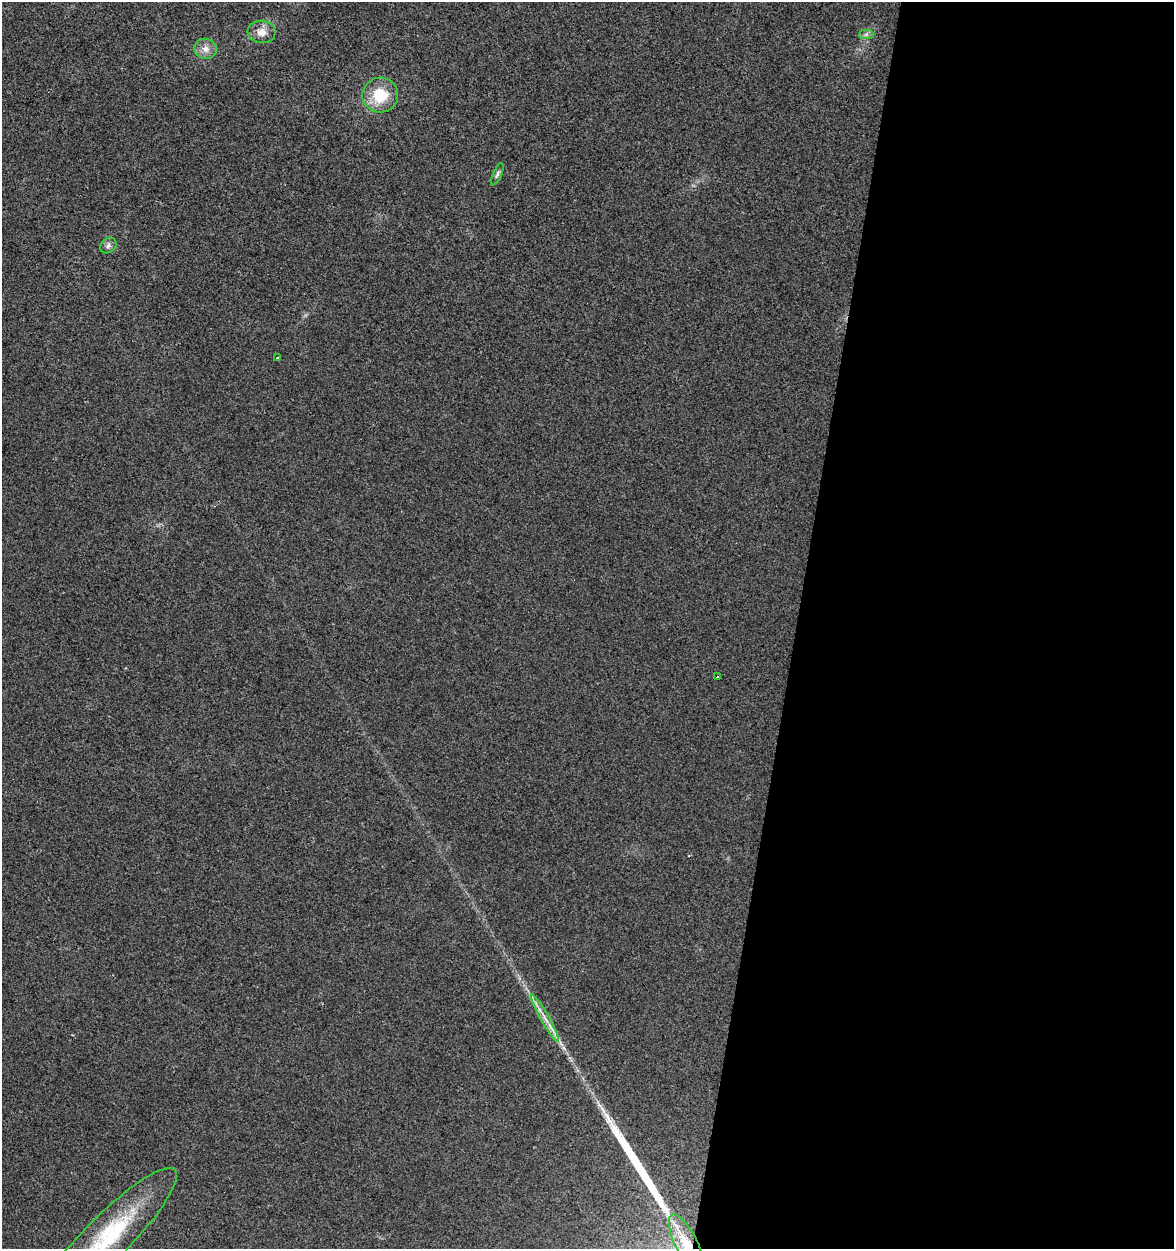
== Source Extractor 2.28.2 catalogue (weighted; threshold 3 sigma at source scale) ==
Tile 12 of 4 x 4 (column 4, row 3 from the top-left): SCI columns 3799-4970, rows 1248-2494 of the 5193 x 4995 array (HDU 1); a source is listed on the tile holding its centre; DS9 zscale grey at full resolution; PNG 1176 x 1251 px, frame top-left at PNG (2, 2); each listed source drawn as its Kron ellipse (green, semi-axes under 4 px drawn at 4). Shown black and unused: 32% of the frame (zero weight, under 2 of 3 exposures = <1% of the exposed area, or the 3 px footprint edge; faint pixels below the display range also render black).
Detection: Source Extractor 2.28.2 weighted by HDU 2 'WHT'; one run over the whole footprint, this tile lists its part. Background 0.017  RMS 0.0078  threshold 0.035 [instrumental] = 3 sigma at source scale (4.5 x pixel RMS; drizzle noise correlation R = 1.50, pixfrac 1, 0.0396/0.0396 arcsec/px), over >= 5 px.
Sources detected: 12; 1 long thin detection or spike segment (spike, bleed or trail) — neither listed nor drawn; the other 11 listed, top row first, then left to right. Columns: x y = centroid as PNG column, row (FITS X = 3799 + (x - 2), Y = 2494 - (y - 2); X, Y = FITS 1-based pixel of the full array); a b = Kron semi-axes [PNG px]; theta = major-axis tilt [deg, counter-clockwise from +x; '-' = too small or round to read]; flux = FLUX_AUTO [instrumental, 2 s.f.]
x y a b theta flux
262 32 14 11 -6 7.6
866 34 7 4 1 2.1
206 49 11 10 - 5.9
380 95 18 17 - 26
497 174 12 4 66 1.9
108 246 9 7 41 2.7
278 358 3 3 - 1.7
717 677 3 3 - 1.2
545 1018 27 4 -60 8.1
107 1238 95 22 45 91
687 1245 34 11 -64 24
Overlapping masked pixels (flux is a lower limit): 1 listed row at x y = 687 1245
Isophote crosses this tile's border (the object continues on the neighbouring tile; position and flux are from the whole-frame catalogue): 2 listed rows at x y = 107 1238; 687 1245